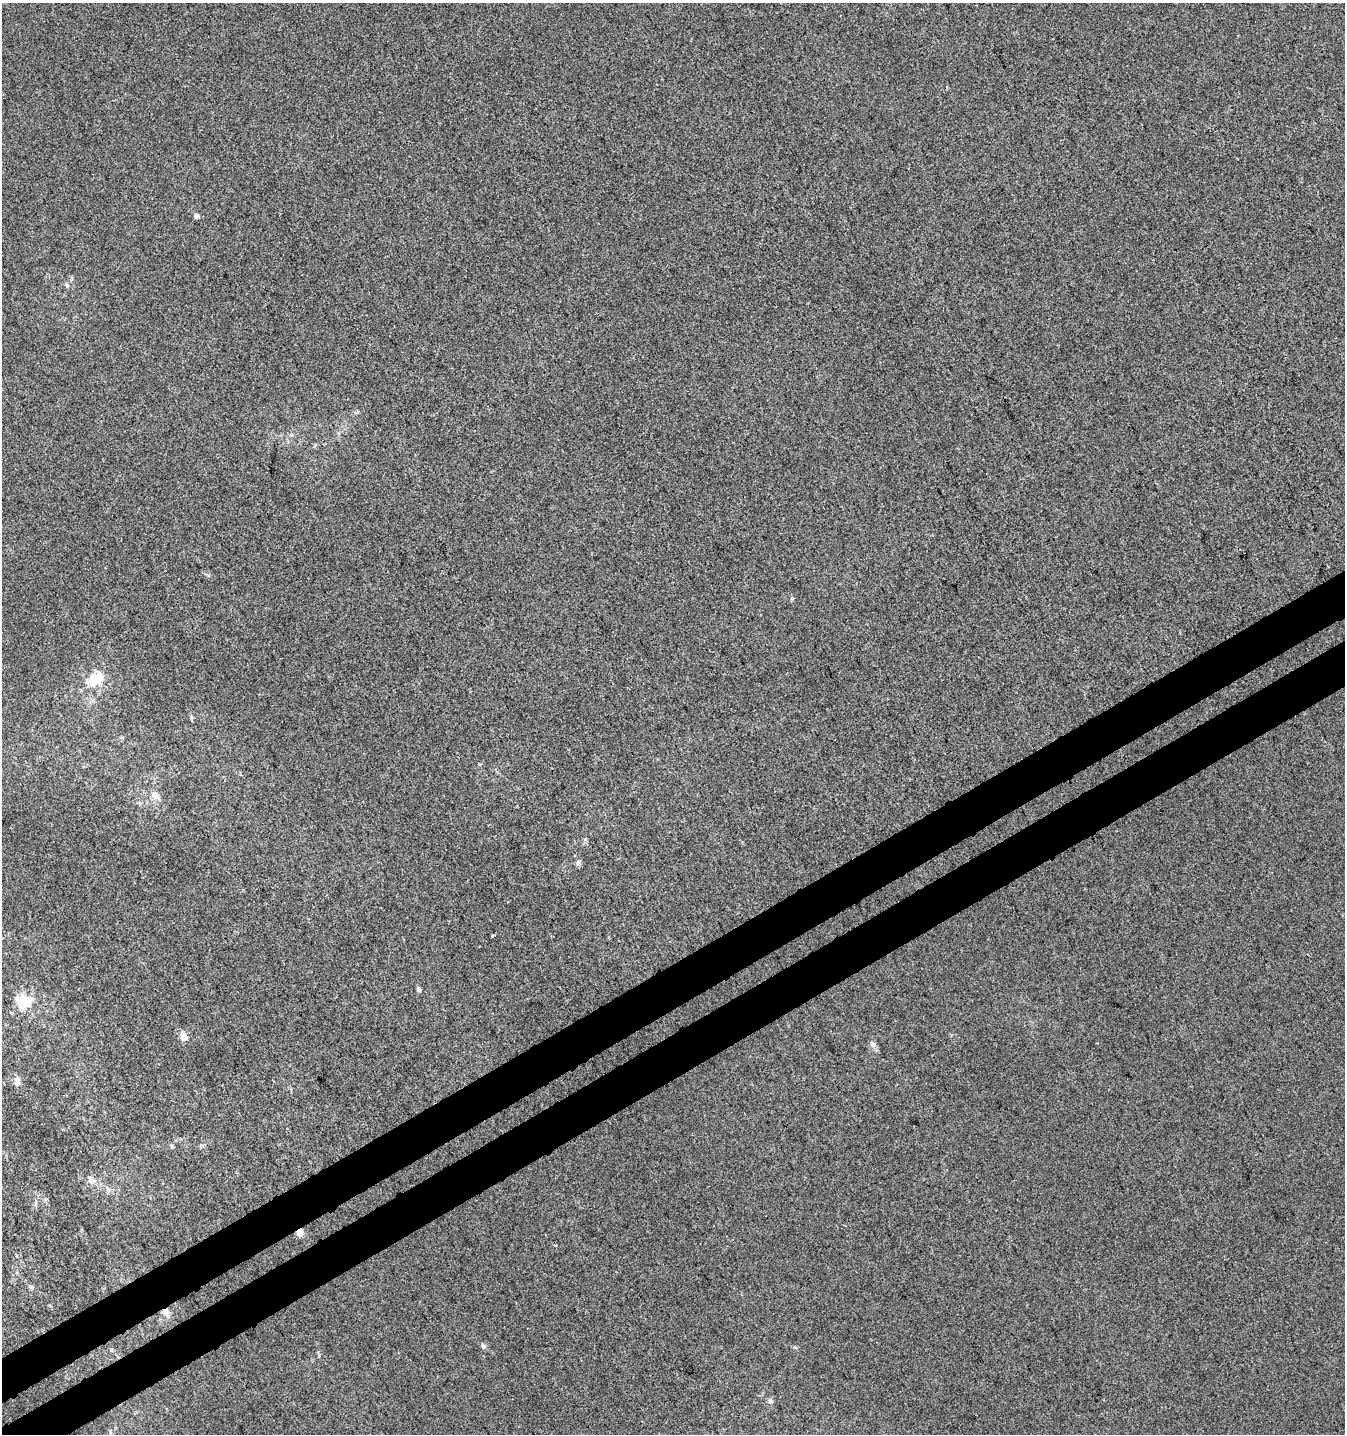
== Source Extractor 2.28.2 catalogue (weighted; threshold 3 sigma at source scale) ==
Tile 7 of 4 x 4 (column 3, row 2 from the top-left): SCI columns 2879-4221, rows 2917-4348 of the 5696 x 5835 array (HDU 1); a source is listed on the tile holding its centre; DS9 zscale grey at full resolution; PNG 1347 x 1436 px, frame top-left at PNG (2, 3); no overlay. Shown black and unused: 6% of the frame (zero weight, under 3 of 4 exposures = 5% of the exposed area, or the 3 px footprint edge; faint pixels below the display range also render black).
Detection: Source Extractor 2.28.2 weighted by HDU 2 'WHT'; one run over the whole footprint, this tile lists its part. Background -4.85e-06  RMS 0.0049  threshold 0.0221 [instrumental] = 3 sigma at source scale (4.5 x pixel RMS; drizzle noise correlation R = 1.50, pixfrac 1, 0.0396/0.0396 arcsec/px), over >= 5 px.
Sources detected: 20; all 20 listed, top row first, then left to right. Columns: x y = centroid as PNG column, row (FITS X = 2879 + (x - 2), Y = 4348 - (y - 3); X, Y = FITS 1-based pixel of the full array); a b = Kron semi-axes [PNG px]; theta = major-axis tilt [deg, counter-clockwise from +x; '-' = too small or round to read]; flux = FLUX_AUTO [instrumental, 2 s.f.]
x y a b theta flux
196 216 5 5 - 2.6
67 285 6 5 - 0.85
96 679 20 12 34 13
191 717 8 4 90 0.74
154 795 11 9 -57 3.4
578 862 7 6 - 1.4
493 935 4 3 - 2
419 989 6 4 -67 1.3
24 1001 17 15 36 14
184 1036 11 9 -60 3.1
873 1044 9 7 -49 1.7
17 1080 11 7 -89 2.5
172 1146 5 4 - 0.72
91 1180 16 8 -44 3.1
300 1232 4 4 - 8.5
30 1286 7 4 -31 0.88
166 1312 8 7 - 3.3
483 1346 8 6 -53 1.2
770 1401 7 6 - 1.2
110 1431 6 3 71 0.58
Overlapping masked pixels (flux is a lower limit): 2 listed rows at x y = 300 1232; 166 1312
Unlisted compact peaks at least as high as the median listed source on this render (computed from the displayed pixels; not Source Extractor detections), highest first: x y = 792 598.